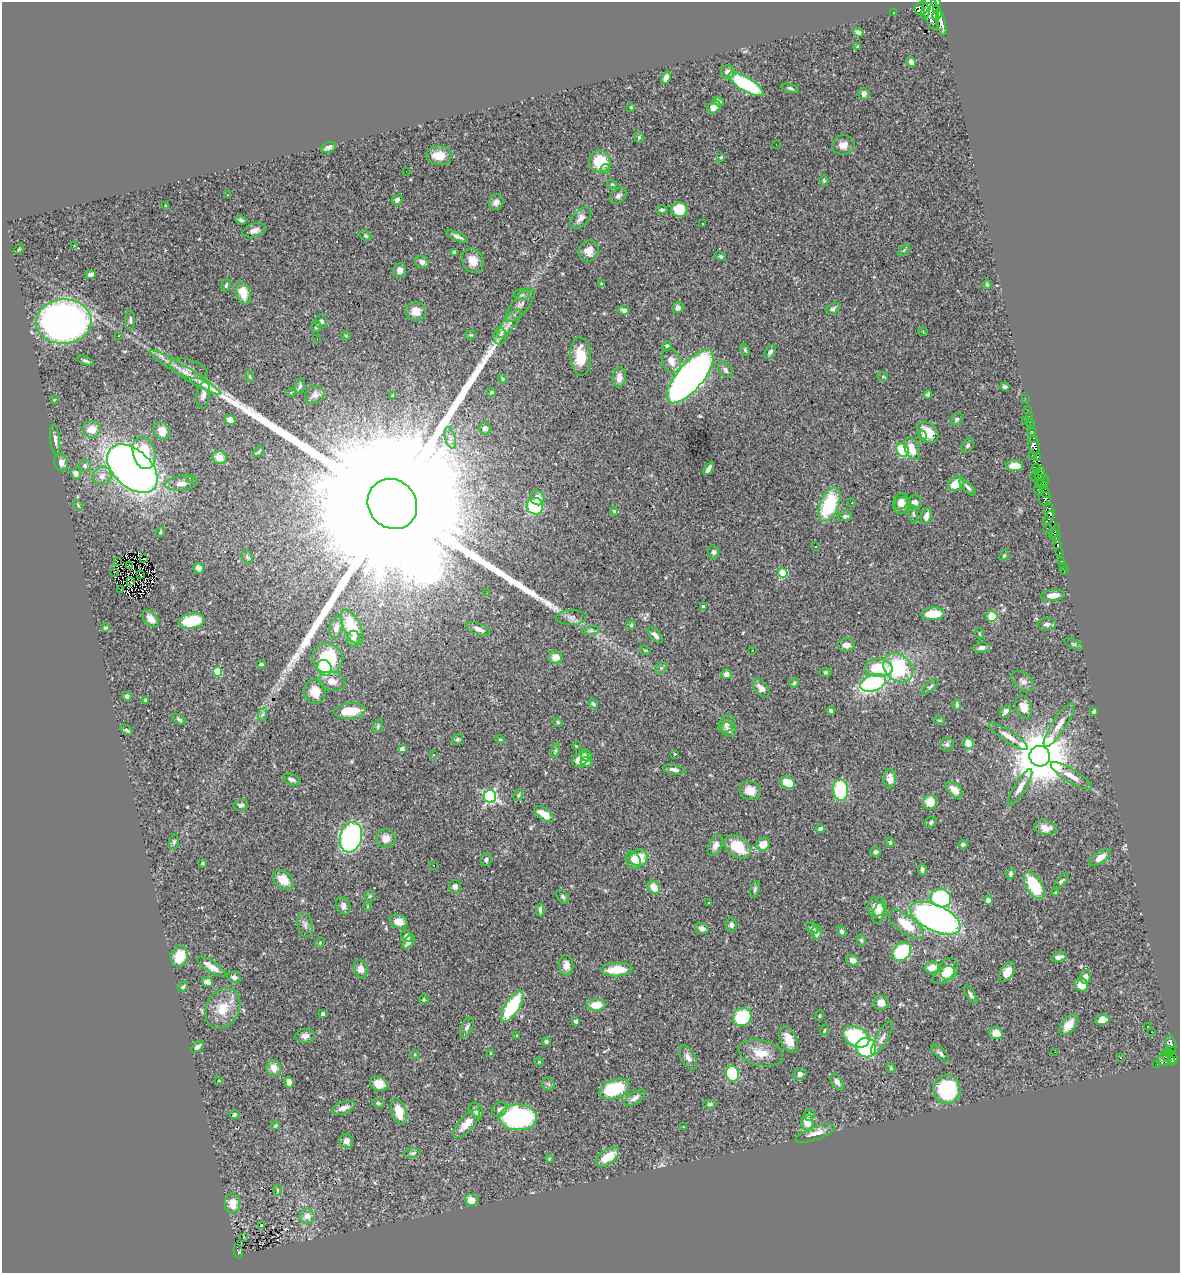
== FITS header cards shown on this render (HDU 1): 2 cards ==
NAXIS1  =                 1178
NAXIS2  =                 1271

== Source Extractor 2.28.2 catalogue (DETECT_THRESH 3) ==
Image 1178 x 1271 px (HDU 1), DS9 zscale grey, 1 PNG px = 1 image px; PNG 1182 x 1275 px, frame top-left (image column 1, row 1271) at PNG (2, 2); each listed source drawn as its Kron ellipse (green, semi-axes under 4 px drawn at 4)
Background 0.704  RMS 0.023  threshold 0.0702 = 3 sigma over >= 5 px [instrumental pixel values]
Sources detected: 412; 2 with non-positive FLUX_AUTO (blend fragments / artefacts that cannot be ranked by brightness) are neither listed nor drawn; the other 410 listed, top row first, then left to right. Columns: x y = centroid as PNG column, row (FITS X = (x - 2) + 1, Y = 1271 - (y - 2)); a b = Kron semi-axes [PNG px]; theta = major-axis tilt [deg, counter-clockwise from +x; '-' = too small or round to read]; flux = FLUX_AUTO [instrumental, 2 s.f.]
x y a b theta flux
936 2 5 2 - 120
927 7 13 3 78 480
921 8 7 6 - 270
936 9 3 3 - 56
931 11 19 7 -80 910
893 12 3 2 - 5
937 15 6 4 67 360
941 22 14 4 -78 520
858 32 5 4 - 4
858 46 4 2 - 1.3
911 62 5 4 - 5
728 72 7 6 - 7.2
666 78 6 4 69 7.8
746 84 20 7 -30 170
790 88 9 4 -16 3.6
864 94 6 5 - 8.9
719 101 6 4 -40 3.6
631 107 3 3 - 1.4
714 107 7 5 41 10
639 137 5 4 - 2.2
776 145 2 2 - 6.3
843 145 11 9 17 12
328 147 8 5 21 5.8
439 155 13 9 -2 23
721 157 4 3 - 1.8
600 161 11 10 - 50
605 169 5 4 - 3.1
406 171 2 2 - 1
824 180 5 4 - 1.8
612 184 5 3 - 2.1
227 195 2 2 - 1.1
618 196 9 7 40 5.1
397 200 6 4 43 4.3
496 202 8 7 - 6.7
165 206 4 3 - 1.5
662 210 6 4 2 3.2
679 210 8 7 - 42
581 218 13 7 46 10
241 220 6 3 -23 2.7
702 224 2 2 - 1.2
254 230 12 6 15 8.9
365 236 7 4 -38 2.7
457 237 11 4 -23 5.5
74 245 3 2 - 3.5
19 249 6 3 37 1.6
904 250 7 4 46 2.6
589 251 11 9 61 15
454 252 4 3 - 3
720 256 6 4 -31 2.3
473 261 13 10 -62 18
422 262 7 5 -16 7.1
400 270 7 6 - 7.6
91 275 5 3 - 4.6
601 283 3 3 - 1.4
987 284 4 3 - 2.3
226 285 6 4 74 2.9
243 293 11 7 -73 33
521 295 8 5 3 4.1
520 305 20 8 51 12
678 308 6 5 - 6.3
833 309 7 5 32 3.5
624 310 6 4 -14 4.6
416 311 10 9 - 18
130 320 10 5 -87 3.7
64 322 28 22 3 910
321 322 6 6 - 5.2
509 323 17 6 52 12
316 327 5 4 - 3
923 331 5 4 - 1.6
118 335 3 2 - 2.2
471 335 6 4 17 1.9
346 336 5 3 - 1.4
500 336 8 6 80 6.2
317 339 2 2 - 0.63
667 346 4 4 - 2.5
745 350 6 4 -67 2.1
770 352 7 5 54 4.9
580 356 19 10 -87 37
86 361 9 4 -24 3.5
671 361 12 9 -69 15
189 369 19 9 -16 16
725 370 9 6 -52 4.8
185 372 42 5 -32 26
249 376 6 4 -70 1.9
619 377 10 6 84 10
690 377 33 13 50 1300
883 377 5 3 - 1.4
502 379 5 3 - 1.8
300 386 7 4 74 3.6
1005 387 4 4 - 3.9
291 392 5 3 - 1.7
491 392 5 3 - 2
928 394 4 3 - 3
203 395 14 6 81 7.4
315 395 10 8 26 6.7
393 396 3 3 - 2
1025 398 2 2 - 6.9
54 400 3 2 - 1
1027 409 2 2 - 6.2
1029 416 2 2 - 7.1
957 419 7 5 34 2.7
230 420 5 4 - 14
1026 421 2 2 - 9
1030 422 2 2 - 6.7
1030 426 3 2 - 12
485 428 6 5 - 7.8
92 429 9 8 - 21
162 431 9 7 -56 18
1032 431 4 3 - 25
928 432 12 9 -40 29
923 436 4 4 - 2.7
450 438 11 5 -73 6.3
1033 438 3 2 - 18
55 440 16 5 -83 6.5
1034 445 9 5 -74 440
968 446 8 5 52 3.2
912 449 12 7 -69 21
903 450 7 5 -54 96
258 452 6 3 42 2.2
144 453 16 11 -76 58
1032 455 4 3 - 17
220 457 7 6 - 19
1037 457 3 2 - 69
61 462 9 6 -76 7.5
85 465 6 6 - 3.2
1015 466 8 5 -1 18
1036 468 5 4 - 62
132 469 29 18 -42 1000
709 469 7 4 58 8.1
1040 471 4 3 - 50
76 473 5 5 - 7.4
1040 475 5 5 - 30
102 476 10 9 - 11
1035 476 2 2 - 7.7
189 478 3 2 - 1
1042 482 7 4 31 160
182 483 16 7 6 11
956 484 9 6 36 31
1044 486 3 2 - 13
968 487 11 4 -45 4.8
1039 489 5 3 - 74
1045 492 6 4 -67 94
537 498 7 6 - 13
1045 499 7 6 - 310
901 501 9 7 56 8.9
852 503 2 2 - 1.1
914 503 7 7 - 6.7
392 504 26 23 -49 310000
78 505 5 3 - 1.6
829 505 18 9 68 96
902 505 9 7 43 8.5
535 506 8 8 - 88
614 511 4 4 - 2.3
1049 511 9 5 -73 690
913 514 9 3 -85 2.5
845 516 7 5 7 4
926 516 8 5 76 8.5
1049 518 7 3 67 180
1047 528 2 2 - 8.1
160 532 5 4 - 1.9
1055 532 8 4 64 80
1056 536 5 3 - 140
1058 545 4 3 - 60
815 546 3 3 - 3.8
713 552 6 5 - 4.2
1059 552 3 2 - 12
1004 555 5 4 - 2.1
247 557 7 5 -71 2.8
144 559 3 2 - 0.84
118 561 2 2 - 0.96
1061 561 3 3 - 22
129 565 3 2 - 1
1063 566 2 2 - 4.9
199 568 5 5 - 5.2
1064 571 3 2 - 12
115 572 3 2 - 1.6
783 573 5 5 - 81
141 575 2 2 - 0.91
131 581 3 2 - 1.5
121 589 3 2 - 14
487 593 2 2 - 3.7
1053 595 12 5 6 14
704 606 3 3 - 4.3
933 614 12 6 3 43
992 616 6 5 - 39
571 617 15 7 1 7.8
151 619 10 6 -45 12
192 621 13 7 12 68
1047 624 9 6 3 5.5
631 625 4 4 - 2.2
352 627 19 8 -64 48
105 628 5 4 - 2.5
336 628 11 6 78 10
478 629 12 5 -23 9.7
591 631 9 4 9 3.7
980 634 5 3 - 1.6
655 635 10 4 -45 6.2
353 639 8 6 89 8
1074 644 10 4 -26 3.2
846 645 8 6 3 10
981 648 8 5 7 6.3
645 650 5 3 - 1.3
752 650 2 2 - 1.4
556 657 7 6 - 17
328 658 15 14 - 87
261 664 4 3 - 2.4
324 668 8 7 - 120
661 668 6 5 - 3.1
878 668 14 8 -3 63
898 668 16 13 -40 140
217 672 5 4 - 58
825 672 6 4 1 2.2
726 674 5 5 - 6.7
332 681 13 9 -13 15
1023 681 13 8 -39 7.3
794 683 5 4 - 2.6
873 683 13 8 21 240
930 687 10 4 41 3.2
761 688 11 6 -46 8.8
315 692 12 10 -76 22
127 696 4 4 - 4.4
145 700 4 3 - 2.3
593 704 5 4 - 2.9
957 705 5 3 - 3.1
1024 707 11 8 -70 16
350 711 16 8 5 37
831 711 4 3 - 3.2
1006 711 7 4 56 5.7
1094 711 4 3 - 2.8
263 714 7 4 71 3.4
179 719 7 4 -32 3.2
939 720 6 3 -30 1.9
558 722 5 4 - 2
727 724 9 7 52 7
1059 725 25 7 56 18
378 726 7 5 71 2.8
126 730 6 3 -37 8.9
729 730 8 6 -40 7.3
1008 736 23 5 -33 12
457 739 6 5 - 2.8
500 739 4 3 - 1.2
968 743 5 5 - 18
947 744 7 6 - 3.9
576 746 3 2 - 1.3
402 749 4 4 - 10
556 751 7 3 72 2
675 754 3 3 - 2.2
434 755 3 2 - 1.2
586 755 6 5 - 7.1
1040 756 10 10 - 11000
580 759 9 6 33 19
586 762 6 5 - 5.9
674 770 11 4 -10 5.6
1071 776 23 6 -32 15
890 779 10 6 -89 13
292 780 9 5 -19 5
788 783 7 5 -29 33
1020 787 21 6 58 11
840 790 11 8 -82 87
954 790 10 6 -45 15
750 791 11 9 -21 15
518 795 6 4 69 2.1
490 796 6 6 - 290
930 802 7 7 - 26
241 805 7 5 6 6.4
544 814 11 5 -34 18
931 822 6 5 - 2.9
1045 828 11 7 -13 13
820 829 4 4 - 5.2
351 837 15 11 74 280
386 838 9 9 - 13
174 842 7 5 81 3.1
890 842 5 4 - 2
763 844 7 6 - 21
715 845 11 6 66 9.9
963 845 4 4 - 3.3
737 847 14 10 -34 55
875 852 5 4 - 3.8
639 858 9 8 - 34
1100 858 12 5 34 12
486 860 6 5 - 4
633 860 9 7 -66 11
203 863 4 3 - 2
434 865 3 2 - 1.6
922 870 6 3 -85 3.1
1010 874 5 4 - 4.7
283 880 11 8 -41 25
1062 881 9 4 50 2.9
1034 885 15 7 -59 79
455 887 6 6 - 4.9
654 887 7 6 - 18
755 889 8 4 74 3.4
1056 892 4 2 - 1.3
370 896 6 5 - 2.3
563 897 7 5 -52 3.7
941 898 10 9 - 210
988 900 4 4 - 5.8
708 902 3 2 - 2
343 906 9 6 -64 6.5
368 906 5 3 - 1.5
877 906 10 9 - 18
540 910 6 3 -89 3.6
879 913 11 5 75 12
935 918 27 13 -25 680
398 921 9 6 -18 16
906 924 20 9 -36 44
305 925 13 7 -79 6.6
731 925 6 5 - 4.7
702 928 7 5 -22 6.5
812 928 7 5 -40 3.9
842 931 5 4 - 4.3
817 932 7 5 -88 7.1
407 936 6 5 - 4.8
861 940 6 4 -73 2.2
320 942 5 4 - 2.1
409 942 8 4 54 5.4
902 952 10 8 43 120
180 956 10 8 74 33
1059 957 8 4 15 5.9
852 960 7 5 -18 9.5
566 965 10 7 -87 10
211 967 16 5 -33 18
932 967 7 5 11 21
361 969 9 6 -71 11
617 969 15 6 4 36
949 969 11 9 76 28
1007 972 11 6 58 18
944 975 12 7 32 15
234 977 7 5 -13 5.1
1085 977 7 5 85 7
207 982 6 5 - 7.6
1082 985 7 6 - 15
183 987 6 3 42 2.4
971 995 10 4 -59 3.8
424 999 5 4 - 1.8
881 1003 7 7 - 11
596 1005 9 6 4 33
512 1006 18 7 58 110
223 1008 21 16 61 33
323 1014 4 3 - 2.9
819 1016 5 3 - 1.4
742 1017 10 8 40 96
1102 1020 7 5 11 13
576 1021 3 3 - 4
1069 1025 12 6 50 22
1147 1026 3 3 - 30
467 1027 11 5 64 5.4
824 1030 6 4 70 2.2
1151 1032 3 2 - 770
996 1033 6 6 - 20
305 1036 10 7 2 8
517 1036 4 3 - 1.3
856 1037 14 9 -28 140
882 1038 19 6 60 8.7
789 1040 14 8 -66 21
546 1042 4 3 - 3.9
1171 1044 9 5 -76 180
198 1047 7 4 41 5.2
866 1048 10 9 - 160
1172 1050 3 3 - 64
1055 1052 3 2 - 0.91
761 1053 22 13 -12 28
940 1053 11 4 -42 4.1
1169 1053 4 3 - 41
415 1054 4 4 - 1.5
491 1054 4 4 - 2.1
688 1057 13 7 -60 9.3
1168 1057 9 3 -43 130
1120 1058 3 2 - 1.3
1164 1059 7 6 - 160
1173 1060 6 4 63 140
539 1062 4 4 - 1.5
1157 1064 2 2 - 1.6
274 1068 8 7 - 15
891 1068 4 4 - 1.7
732 1074 8 6 -74 84
800 1074 6 5 - 5.7
219 1081 3 2 - 0.88
289 1082 6 4 -85 8.8
837 1082 9 5 -57 7.6
379 1084 9 7 -24 17
548 1084 6 6 - 3.7
615 1089 16 9 21 88
947 1090 14 13 - 110
635 1098 12 5 32 8.2
378 1103 6 4 -15 2.4
710 1104 6 4 1 2.8
343 1108 12 6 19 10
500 1109 8 6 52 5.4
399 1111 13 7 -73 27
476 1111 8 6 -62 8.3
234 1115 4 4 - 3
809 1115 6 5 - 3.7
518 1117 19 13 -1 260
807 1123 8 6 -86 23
467 1124 18 7 47 21
275 1126 4 4 - 3.2
683 1127 3 2 - 1.6
815 1133 20 6 19 15
346 1141 7 6 - 7.7
412 1153 8 4 9 3.3
607 1157 13 7 34 32
549 1159 4 3 - 1.8
277 1190 5 3 - 1.8
471 1200 6 5 - 16
232 1204 10 8 -90 18
307 1217 7 7 - 12
261 1225 3 2 - 1.6
243 1237 3 2 - 2.7
238 1252 7 4 -76 50
At the frame edge (FLAGS 8, measured only in part): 1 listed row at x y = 936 2
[2 non-positive-flux detections neither listed nor drawn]